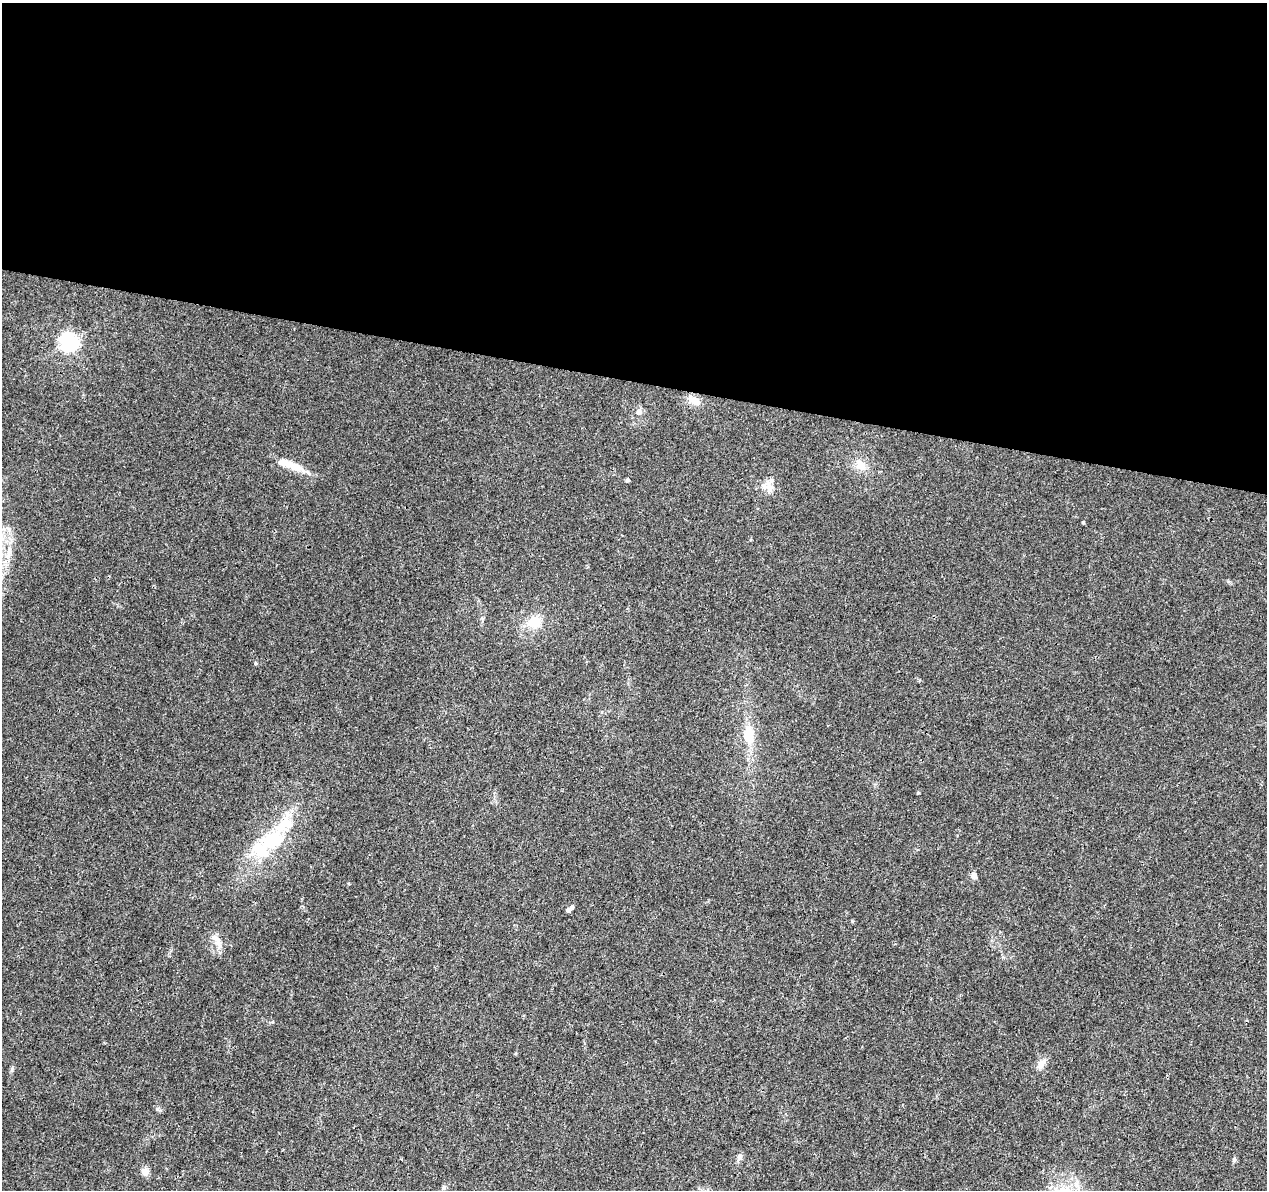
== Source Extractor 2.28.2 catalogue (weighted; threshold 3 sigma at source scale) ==
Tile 3 of 4 x 4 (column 3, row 1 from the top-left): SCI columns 2532-3796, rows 3790-4977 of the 5076 x 5262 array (HDU 1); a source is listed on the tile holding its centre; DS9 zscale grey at full resolution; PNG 1269 x 1192 px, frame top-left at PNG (2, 3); no overlay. Shown black and unused: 32% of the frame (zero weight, under 3 of 4 exposures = <1% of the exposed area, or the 3 px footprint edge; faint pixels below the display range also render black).
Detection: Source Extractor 2.28.2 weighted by HDU 2 'WHT'; one run over the whole footprint, this tile lists its part. Background 0.0195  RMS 0.0029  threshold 0.0131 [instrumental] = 3 sigma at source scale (4.5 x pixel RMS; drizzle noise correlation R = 1.50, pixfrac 1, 0.0396/0.0396 arcsec/px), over >= 5 px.
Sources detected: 27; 1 inside a brighter object's white glare — not listed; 3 inside a brighter listed object's ellipse — not listed separately; the other 23 listed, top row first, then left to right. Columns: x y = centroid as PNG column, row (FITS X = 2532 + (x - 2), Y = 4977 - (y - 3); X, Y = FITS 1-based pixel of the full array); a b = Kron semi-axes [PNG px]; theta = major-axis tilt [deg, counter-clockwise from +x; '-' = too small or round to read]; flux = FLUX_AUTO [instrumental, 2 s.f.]
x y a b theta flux
69 342 7 7 - 110
694 400 16 10 -34 3.1
639 412 7 6 - 1.5
861 465 15 12 -55 3.5
294 466 31 10 -25 4.5
627 480 4 4 - 0.62
769 487 22 8 -73 2.5
1083 522 4 4 - 0.26
9 551 15 7 82 2.6
534 622 16 14 17 5.7
256 663 5 4 - 0.39
748 736 25 14 -83 7
918 793 4 3 - 0.29
274 840 36 21 11 14
974 875 6 6 - 1.9
572 907 5 4 - 0.75
217 941 22 7 -68 2.4
1041 1064 18 8 53 2.1
12 1070 7 4 71 0.47
739 1157 9 6 65 1.1
1234 1159 7 5 88 0.61
145 1171 10 8 -23 1.6
443 1188 7 5 75 0.56
Unlisted compact peaks at least as high as the median listed source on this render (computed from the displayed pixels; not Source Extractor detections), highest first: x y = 157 1109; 852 921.